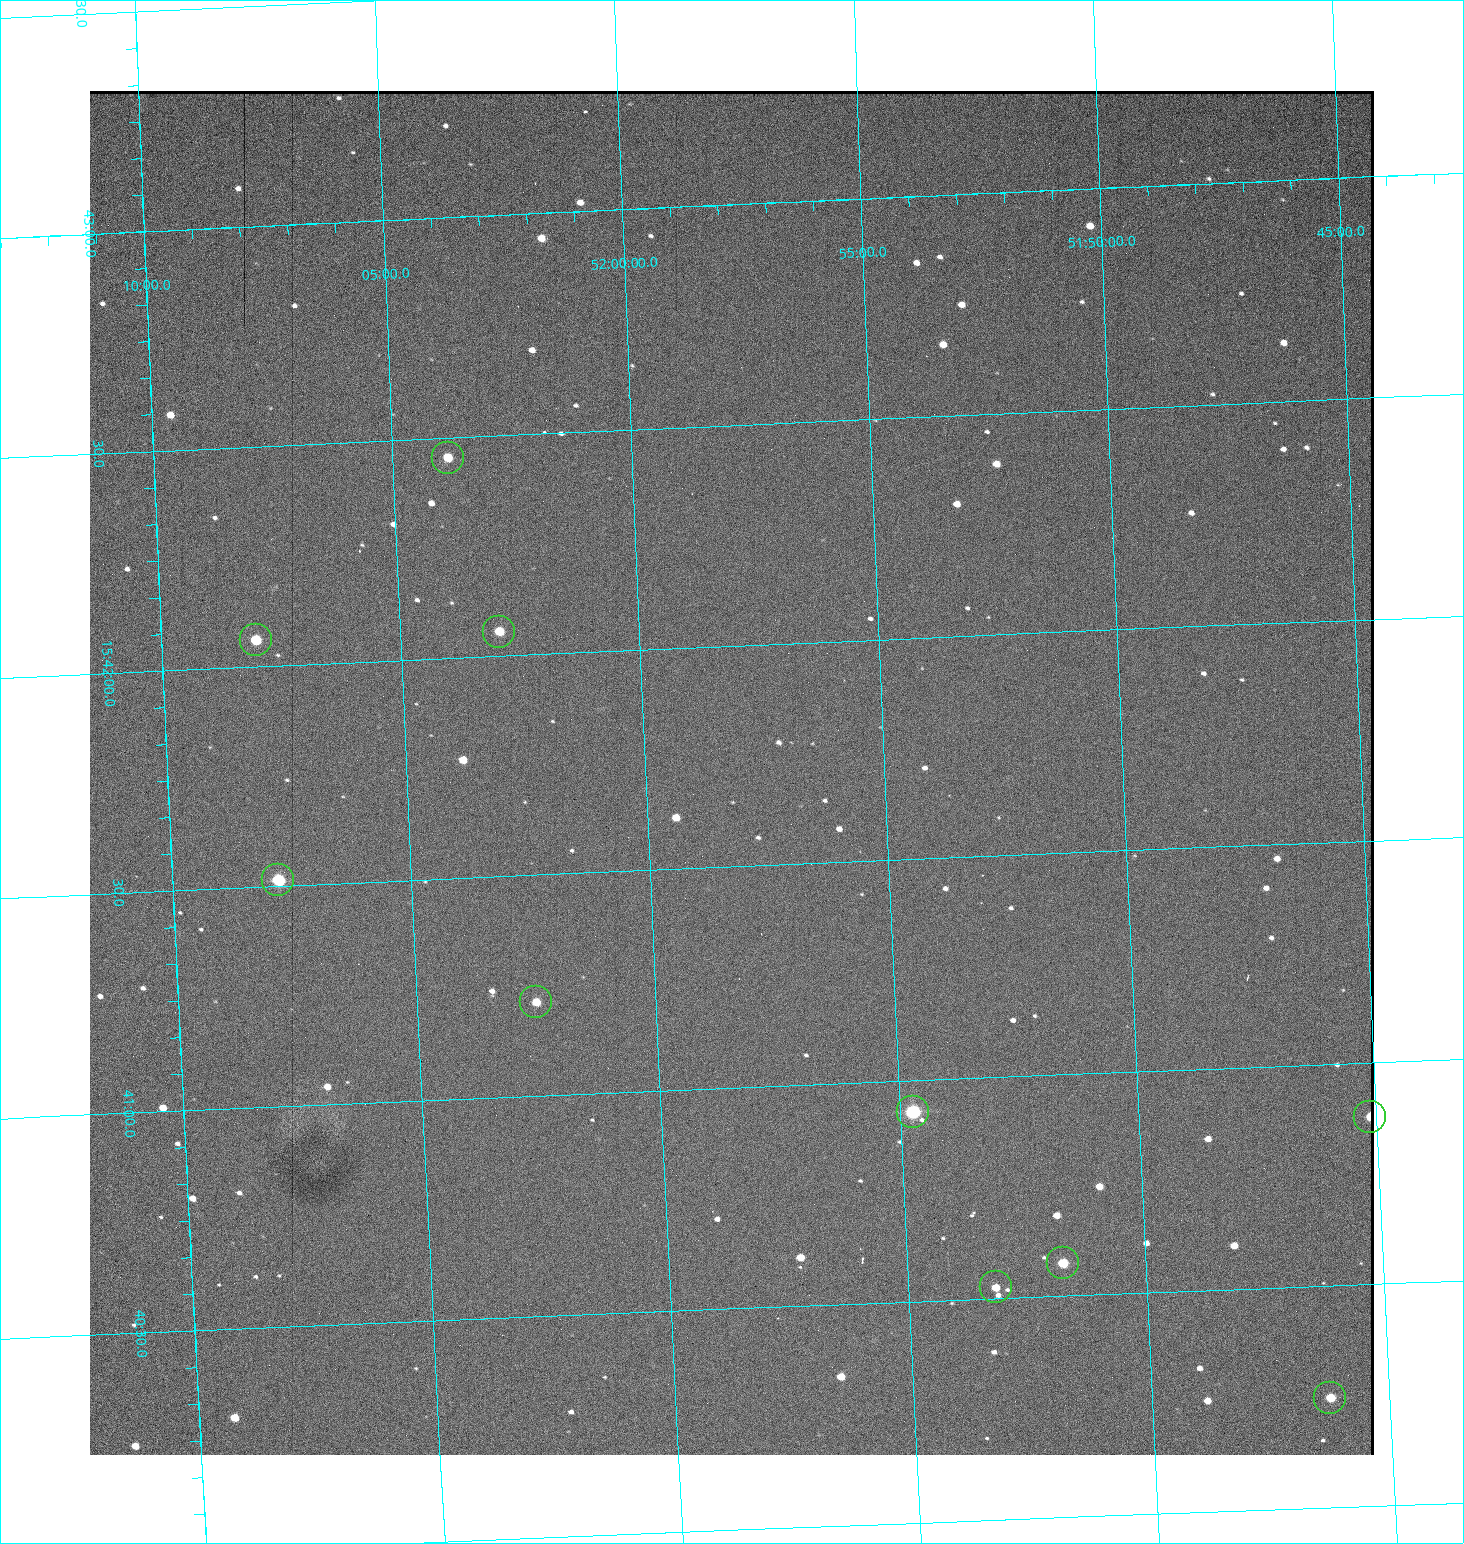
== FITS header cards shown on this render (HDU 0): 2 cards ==
NAXIS1  =                 1284 / length of data axis 1
NAXIS2  =                 1364 / length of data axis 2

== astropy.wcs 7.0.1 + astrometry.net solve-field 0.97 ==
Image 1284 x 1364 px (HDU 0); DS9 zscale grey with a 90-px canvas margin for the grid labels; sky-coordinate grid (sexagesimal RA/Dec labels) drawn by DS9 from the SOLVED WCS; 10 Tycho-2 reference stars matched to detected sources circled (green)
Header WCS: RA---TAN/DEC--TAN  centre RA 15:41:43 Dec +51:58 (235.43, +51.97 deg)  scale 1.26 arcsec/px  FOV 26.9' x 28.5'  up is +93 deg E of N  parity flipped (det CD > 0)
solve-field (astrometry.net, Tycho-2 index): VERIFIED the header's WCS against the Tycho-2 star catalogue (10 matches, 0 conflicts) and refined it, rather than solving blind
Solved WCS: RA---TAN-SIP/DEC--TAN-SIP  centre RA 15:41:43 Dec +51:58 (235.43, +51.97 deg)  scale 1.26 arcsec/px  FOV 26.9' x 28.6'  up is +93 deg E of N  parity flipped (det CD > 0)
The solver's refit moves the header's centre by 1.5 arcsec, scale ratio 1.002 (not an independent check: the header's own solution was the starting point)
Tycho-2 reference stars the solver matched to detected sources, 10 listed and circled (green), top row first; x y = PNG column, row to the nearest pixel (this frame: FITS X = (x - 90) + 1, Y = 1364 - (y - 91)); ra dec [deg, ICRS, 3 dp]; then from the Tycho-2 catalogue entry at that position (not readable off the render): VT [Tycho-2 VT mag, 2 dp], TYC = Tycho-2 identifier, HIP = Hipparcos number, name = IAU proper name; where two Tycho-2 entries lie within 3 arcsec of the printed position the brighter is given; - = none
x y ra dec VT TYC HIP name
448 458 235.614 +52.064 11.61 3489-1132-1 - -
499 632 235.514 +52.049 11.19 3489-1407-1 - -
256 640 235.515 +52.133 11.12 3489-1380-1 - -
278 880 235.378 +52.130 9.31 3489-1322-1 76850 -
536 1002 235.303 +52.042 11.52 3489-958-1 - -
913 1112 235.232 +51.912 9.59 3489-824-1 - -
1370 1117 235.219 +51.752 10.98 3489-1435-1 - -
1063 1263 235.143 +51.862 10.97 3489-1016-1 - -
996 1287 235.131 +51.886 12.29 3489-908-1 - -
1330 1398 235.062 +51.771 11.53 3489-1453-1 - -